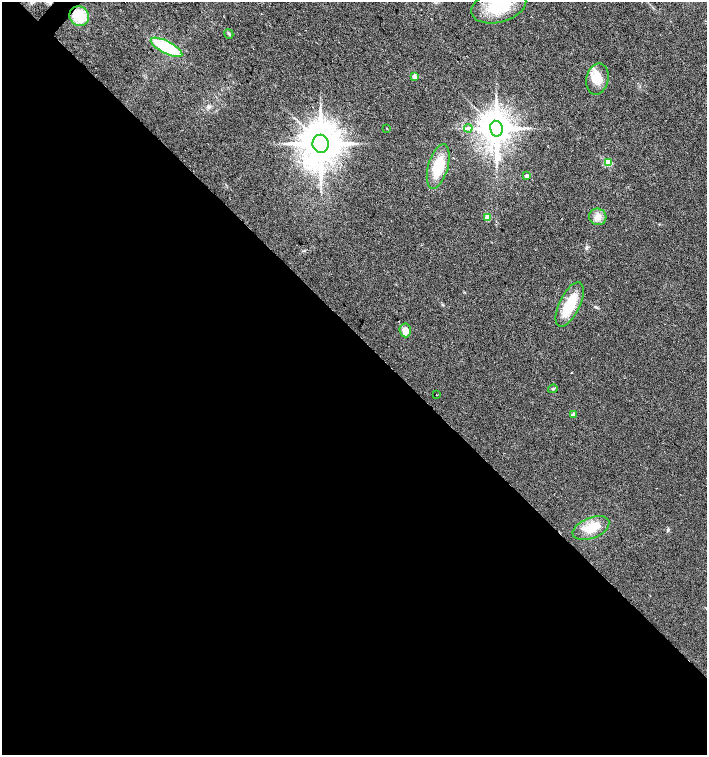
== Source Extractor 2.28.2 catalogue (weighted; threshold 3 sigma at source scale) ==
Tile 14 of 4 x 4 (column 2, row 4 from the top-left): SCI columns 1571-2979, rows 5-1509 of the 6025 x 6023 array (HDU 1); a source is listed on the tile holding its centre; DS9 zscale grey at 2 x 2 block average (1 PNG px = mean of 2 x 2 image px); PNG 709 x 757 px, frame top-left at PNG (2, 2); each listed source drawn as its Kron ellipse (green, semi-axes under 4 px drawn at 4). Shown black and unused: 56% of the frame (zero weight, under 2 of 3 exposures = <1% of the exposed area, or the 3 px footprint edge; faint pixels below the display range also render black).
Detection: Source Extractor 2.28.2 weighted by HDU 2 'WHT'; one run over the whole footprint, this tile lists its part. Background 0.0301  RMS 0.0063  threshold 0.0283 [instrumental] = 3 sigma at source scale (4.5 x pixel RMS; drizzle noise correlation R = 1.50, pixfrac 1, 0.0396/0.0396 arcsec/px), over >= 5 px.
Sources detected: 21; all 21 listed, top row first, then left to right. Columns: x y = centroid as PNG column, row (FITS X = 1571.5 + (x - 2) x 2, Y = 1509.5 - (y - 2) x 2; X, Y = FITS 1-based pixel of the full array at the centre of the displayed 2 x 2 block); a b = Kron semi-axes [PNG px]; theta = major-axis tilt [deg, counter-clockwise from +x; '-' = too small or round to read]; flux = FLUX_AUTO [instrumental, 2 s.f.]
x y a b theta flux
499 6 28 16 15 67
79 16 10 9 - 37
229 34 5 3 - 2.1
166 47 17 6 -27 76
414 76 3 2 - 14
597 79 15 11 77 25
387 128 3 2 - 0.73
468 128 4 2 - 1.9
496 129 8 6 -80 3600
321 144 9 8 - 5300
608 162 3 3 - 62
438 166 23 10 74 46
527 176 3 2 - 7.7
598 217 9 8 - 9.4
487 218 3 2 - 25
570 304 24 10 64 46
405 330 7 5 -85 12
553 389 5 3 - 2.1
436 395 2 2 - 1.8
574 414 2 2 - 6.6
591 528 19 10 22 30
Isophote crosses this tile's border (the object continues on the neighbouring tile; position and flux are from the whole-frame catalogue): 1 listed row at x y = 499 6
Diffuse or blended objects may show on this block-average render without a row.